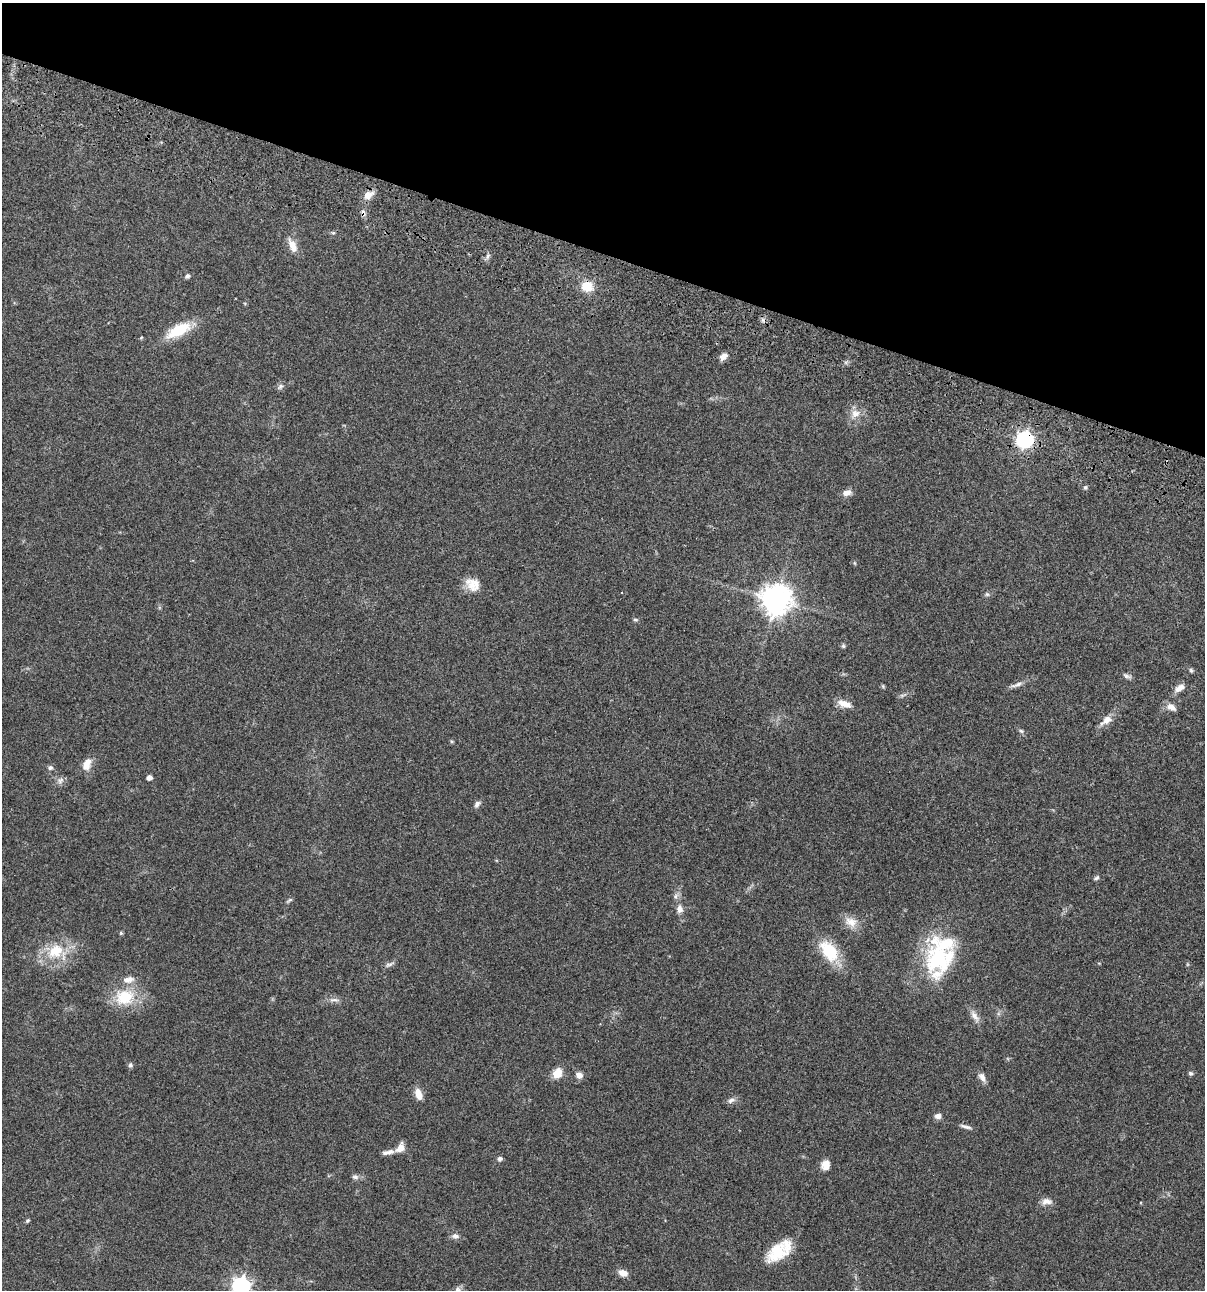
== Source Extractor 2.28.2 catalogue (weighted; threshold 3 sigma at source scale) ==
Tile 2 of 4 x 4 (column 2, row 1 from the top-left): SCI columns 1437-2639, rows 3985-5272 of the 5404 x 5390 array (HDU 1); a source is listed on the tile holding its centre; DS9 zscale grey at full resolution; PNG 1207 x 1292 px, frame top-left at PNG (2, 3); no overlay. Shown black and unused: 20% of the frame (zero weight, under 3 of 4 exposures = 9% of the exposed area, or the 3 px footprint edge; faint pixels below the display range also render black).
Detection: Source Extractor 2.28.2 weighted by HDU 2 'WHT'; one run over the whole footprint, this tile lists its part. Background 0.0467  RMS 0.0053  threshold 0.0237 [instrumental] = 3 sigma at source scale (4.5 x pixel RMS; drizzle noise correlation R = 1.50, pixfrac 1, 0.05/0.05 arcsec/px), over >= 5 px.
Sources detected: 76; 1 cosmic-ray / hot-pixel residue — not listed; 6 inside a brighter listed object's ellipse — not listed separately; the other 69 listed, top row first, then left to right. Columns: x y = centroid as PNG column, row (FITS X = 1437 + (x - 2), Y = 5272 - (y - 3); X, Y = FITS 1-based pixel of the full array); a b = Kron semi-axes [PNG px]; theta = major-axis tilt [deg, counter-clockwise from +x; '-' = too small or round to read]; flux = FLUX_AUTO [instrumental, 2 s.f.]
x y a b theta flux
368 195 13 9 30 4.2
363 213 11 5 -72 1.6
333 233 6 4 18 0.71
292 246 21 9 -65 5.2
488 256 7 5 60 1.2
187 276 7 6 - 1.1
587 286 12 11 - 9.2
178 330 31 13 27 17
141 338 5 3 - 0.49
723 357 10 6 37 3.2
280 386 10 6 44 1.4
855 414 14 11 35 4.8
1025 440 7 7 - 160
1085 487 6 5 - 0.88
847 493 11 7 15 3.1
475 584 24 16 -33 7.5
987 594 6 5 - 0.9
776 599 10 10 - 690
635 620 7 5 -3 0.83
843 646 6 5 - 0.8
1191 670 6 5 - 0.84
1127 676 12 6 -20 1.5
1016 685 20 5 18 2.4
1179 688 14 7 34 3.6
902 695 9 4 13 1.1
844 704 19 8 -19 4.8
1171 707 11 7 -32 3.6
1107 720 15 10 37 4.5
1021 731 6 5 - 0.9
451 741 6 3 -72 0.59
87 764 14 9 65 5.6
50 768 7 6 - 1.3
149 777 5 4 - 2.6
60 781 11 8 66 2
477 804 9 6 51 1.7
1096 878 7 5 32 0.96
675 896 8 6 40 1.5
289 900 10 4 35 0.87
679 909 10 8 -90 3
851 922 19 13 -20 5.7
121 933 5 5 - 0.66
55 951 26 19 36 17
829 951 27 16 -54 20
938 958 53 28 -86 49
389 964 14 5 21 1.5
125 997 28 22 16 19
334 1000 15 5 -2 2.3
975 1016 20 8 -56 3.5
130 1065 6 5 - 1.2
557 1073 12 10 51 6.2
1190 1073 6 5 - 0.94
579 1075 9 8 - 2.6
982 1077 13 7 -63 2.6
418 1094 13 7 -71 5.4
731 1100 10 6 32 1.8
938 1116 8 6 -1 2.2
966 1127 16 4 -15 1.7
400 1148 12 8 54 4
390 1152 10 7 20 2.2
500 1159 6 5 - 1.4
825 1165 10 9 - 4.5
355 1177 9 6 -9 1.5
1046 1201 14 8 3 3.1
28 1221 5 4 - 0.84
455 1236 11 7 -11 2.1
777 1253 27 18 42 16
623 1273 10 7 -16 4.1
241 1286 8 7 - 180
457 1290 8 7 - 1.6
Overlapping masked pixels (flux is a lower limit): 2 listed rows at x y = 363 213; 1025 440
Isophote crosses this tile's border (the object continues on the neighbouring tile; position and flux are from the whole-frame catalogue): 2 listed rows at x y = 241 1286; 457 1290